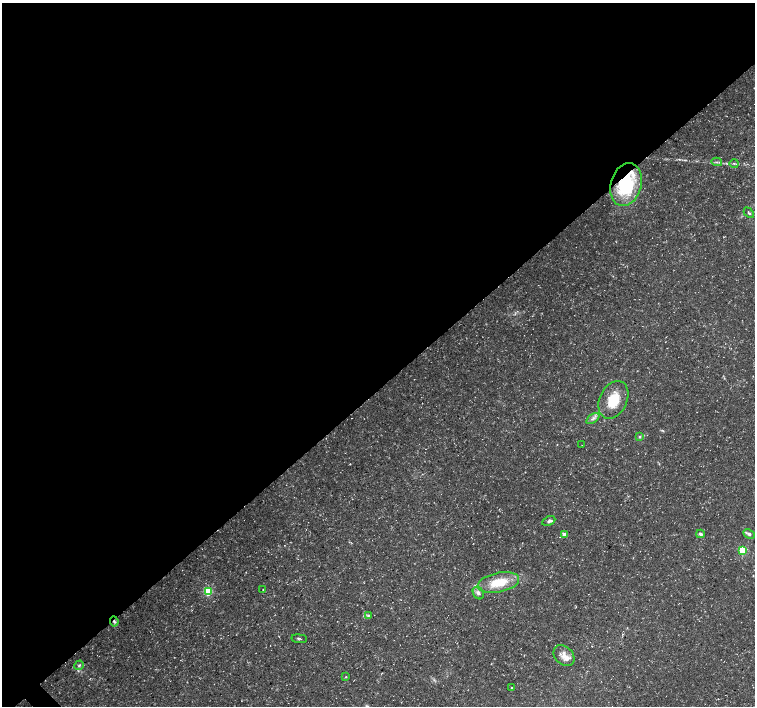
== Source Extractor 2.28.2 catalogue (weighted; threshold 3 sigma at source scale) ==
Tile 2 of 4 x 4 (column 2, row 1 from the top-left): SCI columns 1511-3015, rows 4441-5848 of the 6024 x 5998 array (HDU 1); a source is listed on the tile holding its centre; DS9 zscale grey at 2 x 2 block average (1 PNG px = mean of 2 x 2 image px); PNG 757 x 708 px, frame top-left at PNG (2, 3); each listed source drawn as its Kron ellipse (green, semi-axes under 4 px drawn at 4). Shown black and unused: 55% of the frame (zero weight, under 3 of 5 exposures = <1% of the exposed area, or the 3 px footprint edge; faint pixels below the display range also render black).
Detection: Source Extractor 2.28.2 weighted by HDU 2 'WHT'; one run over the whole footprint, this tile lists its part. Background 0.0257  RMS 0.0026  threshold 0.0116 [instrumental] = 3 sigma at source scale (4.5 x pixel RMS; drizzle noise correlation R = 1.50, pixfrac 1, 0.0396/0.0396 arcsec/px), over >= 5 px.
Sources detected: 26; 2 inside a brighter listed object's ellipse — not listed separately; the other 24 listed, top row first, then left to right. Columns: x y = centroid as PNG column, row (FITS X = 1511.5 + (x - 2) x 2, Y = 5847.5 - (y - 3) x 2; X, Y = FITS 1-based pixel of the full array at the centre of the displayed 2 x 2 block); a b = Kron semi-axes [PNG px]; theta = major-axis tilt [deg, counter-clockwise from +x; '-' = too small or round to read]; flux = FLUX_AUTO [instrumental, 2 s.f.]
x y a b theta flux
717 162 5 2 - 0.79
734 163 4 2 - 0.65
626 185 22 15 74 44
749 213 6 2 -46 0.79
613 400 20 13 64 16
593 418 7 3 36 1.7
640 437 4 3 - 0.91
582 445 2 2 - 0.34
549 521 7 4 25 1.5
700 534 4 3 - 1.4
749 534 6 4 -28 1.6
564 535 3 2 - 5.8
743 551 3 3 - 38
499 582 21 9 11 17
263 590 3 2 - 0.29
208 591 3 3 - 46
478 593 7 5 -58 2.1
368 615 4 3 - 0.72
114 621 5 3 - 1.5
299 639 8 2 -7 0.77
564 655 12 9 -44 5.4
79 665 5 3 - 0.95
346 677 2 2 - 0.39
511 688 2 2 - 0.43
Overlapping masked pixels (flux is a lower limit): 2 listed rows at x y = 626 185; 114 621
Diffuse or blended objects may show on this block-average render without a row.